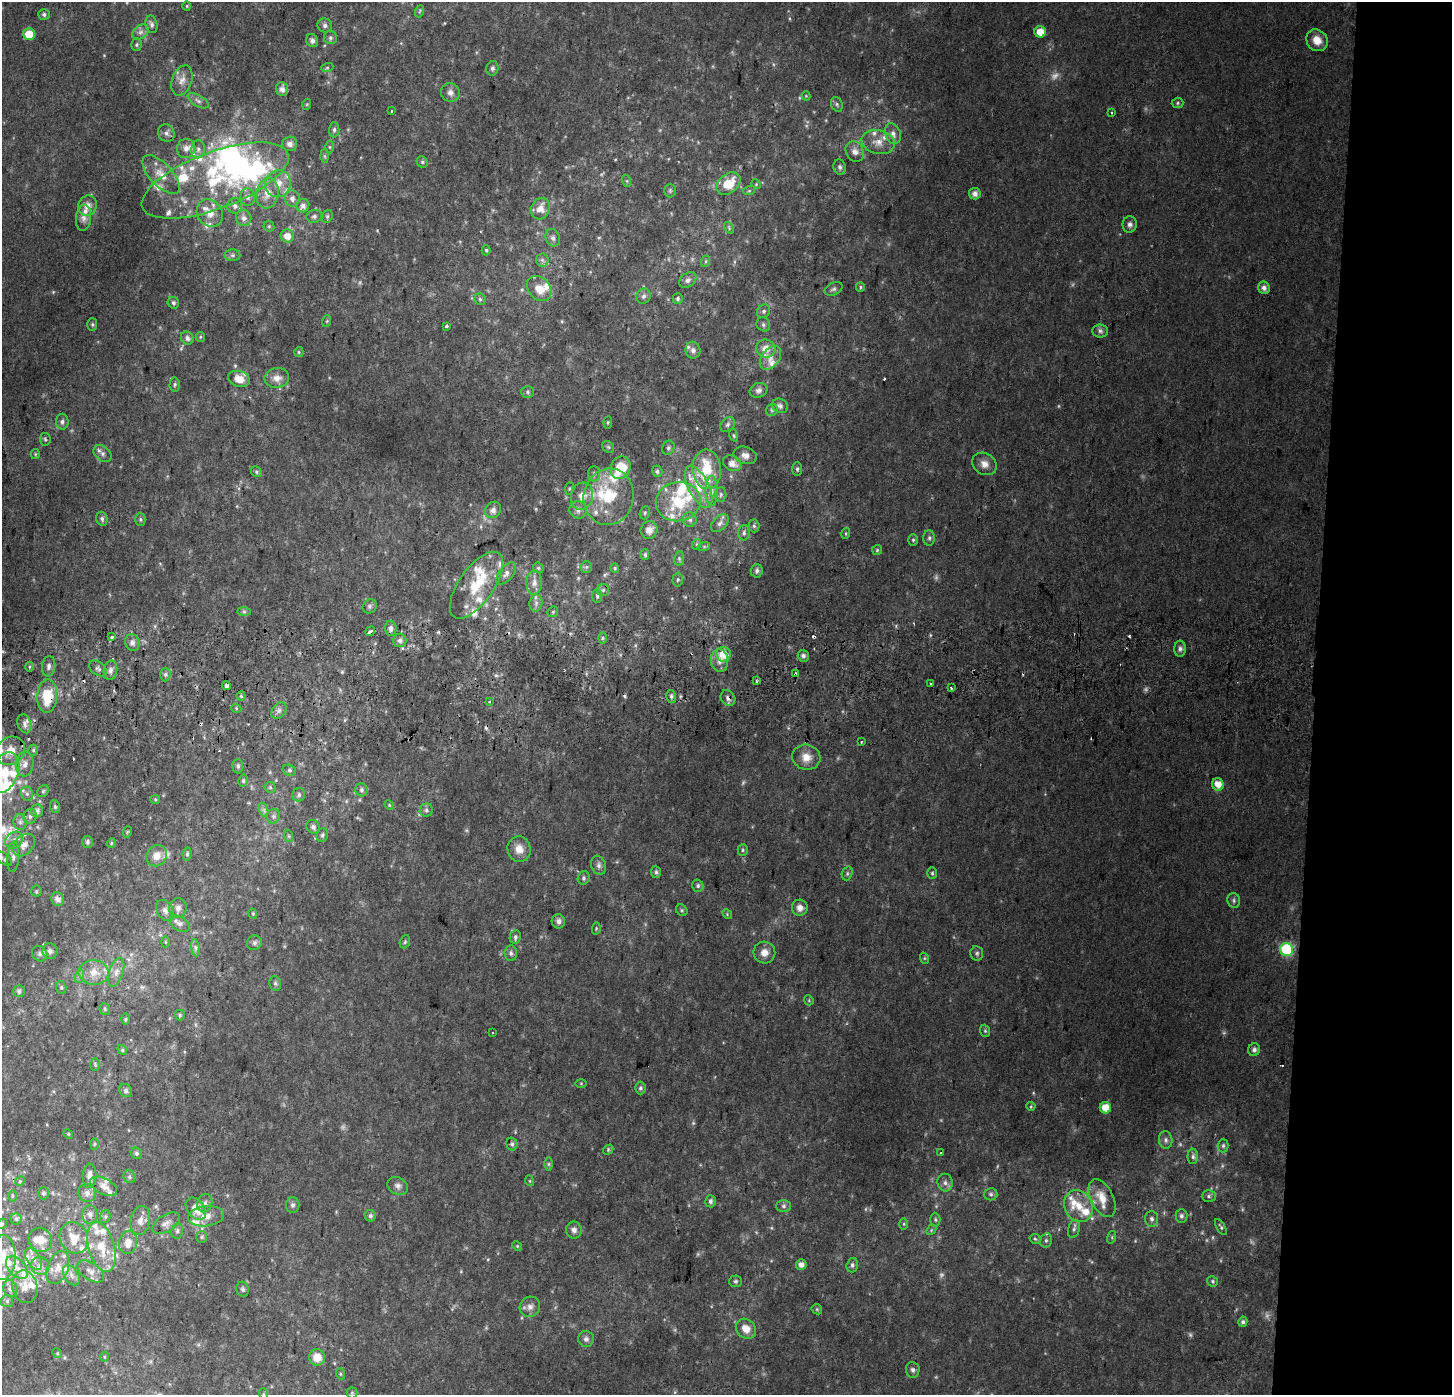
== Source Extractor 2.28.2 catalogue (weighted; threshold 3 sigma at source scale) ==
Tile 6 of 3 x 3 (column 3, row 2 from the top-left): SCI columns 2911-4360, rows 1648-3040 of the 4360 x 4689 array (HDU 1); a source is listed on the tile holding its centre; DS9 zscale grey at full resolution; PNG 1454 x 1397 px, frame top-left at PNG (2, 2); each listed source drawn as its Kron ellipse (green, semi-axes under 4 px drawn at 4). Shown black and unused: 10% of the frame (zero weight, under 2 of 3 exposures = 2% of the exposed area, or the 3 px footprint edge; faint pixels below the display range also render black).
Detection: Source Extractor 2.28.2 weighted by HDU 2 'WHT'; one run over the whole footprint, this tile lists its part. Background 0.0752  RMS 0.013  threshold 0.059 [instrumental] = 3 sigma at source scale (4.5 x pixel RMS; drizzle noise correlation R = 1.50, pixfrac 1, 0.0396/0.0396 arcsec/px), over >= 5 px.
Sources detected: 449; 16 too faint to see at this stretch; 4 inside a brighter object's white glare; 12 cosmic-ray / hot-pixel residue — neither listed nor drawn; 68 inside a brighter listed object's ellipse — not listed separately; the other 349 listed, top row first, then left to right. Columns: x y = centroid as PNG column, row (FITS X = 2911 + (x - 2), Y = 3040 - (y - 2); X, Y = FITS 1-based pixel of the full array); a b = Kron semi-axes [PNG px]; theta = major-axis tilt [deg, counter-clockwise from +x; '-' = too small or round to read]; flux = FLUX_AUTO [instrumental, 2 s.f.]
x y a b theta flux
187 6 4 4 - 1.4
420 11 6 3 70 1.7
44 14 5 5 - 3.4
151 24 9 6 -77 4
325 25 7 7 - 4.6
140 32 9 6 40 5.2
1040 32 6 5 - 18
29 34 6 5 - 26
330 38 6 6 - 3.4
1317 40 11 10 - 16
312 41 7 5 -61 4.5
136 44 6 5 - 2.2
327 68 6 4 19 1.9
492 68 7 6 - 3.3
182 80 15 10 70 11
282 89 7 6 - 7.3
450 92 9 9 - 6.3
806 96 4 4 - 1.3
198 101 12 5 -30 5
1178 103 6 5 - 2.1
307 104 5 3 - 1.4
837 104 7 5 -70 2.9
392 111 3 2 - 2.8
1112 112 3 3 - 2.4
334 130 7 5 88 3.2
166 133 9 8 - 5.1
893 134 11 7 -68 7.7
878 142 17 11 -12 16
290 144 7 7 - 7.2
329 147 6 4 -89 1.9
186 148 10 9 - 8.6
198 149 9 7 86 5.5
855 152 11 9 -62 8.2
324 156 7 4 -88 2.1
422 162 6 5 - 2.2
840 167 7 6 - 3.5
161 175 24 11 -47 21
215 180 78 28 21 150
627 181 6 4 -71 1.6
278 184 14 12 64 20
728 184 13 9 40 30
756 184 5 4 - 1.4
670 190 7 5 90 2.5
749 191 6 4 18 1.7
267 193 15 11 80 17
975 194 6 5 - 7.3
248 197 9 7 89 5.4
292 198 8 7 - 6.1
87 206 10 9 - 9.9
235 206 7 7 - 5
303 206 7 6 - 5.7
541 209 11 9 66 13
210 213 14 12 -53 15
314 216 8 6 13 3.6
327 216 7 5 70 2.3
84 218 13 7 85 7.1
244 218 8 7 - 5.9
1130 224 8 7 - 4.7
269 226 6 5 - 1.8
729 228 6 4 -60 2
287 236 7 6 - 12
553 238 9 7 -69 4.6
486 250 5 4 - 1.9
233 255 8 6 0 2.9
542 260 6 6 - 3.7
706 261 6 4 71 1.7
688 280 9 6 36 4.9
860 287 5 4 - 1.8
539 288 14 10 -47 18
1264 288 6 5 - 5.8
833 289 9 6 26 3.8
644 296 8 7 - 4.3
678 298 5 5 - 2.6
480 299 6 5 - 2.3
173 303 6 5 - 3
764 311 7 6 - 3.3
327 321 6 3 71 1.4
92 324 6 5 - 2.2
763 324 7 6 - 3.6
447 326 3 3 - 3.1
1100 331 8 6 -5 4
200 337 5 4 - 1.7
187 338 7 6 - 4.3
766 348 10 9 - 14
693 350 8 7 - 5.7
299 352 5 4 - 1.6
770 358 13 8 53 12
277 378 12 10 9 11
239 379 11 7 -15 16
175 384 7 5 88 2.5
758 390 9 7 22 4.9
528 392 6 5 - 2.6
780 406 8 7 - 4.6
772 410 6 5 - 2.6
62 422 8 6 90 4.2
608 422 6 4 83 1.7
728 425 8 6 47 3.4
734 435 6 4 -71 1.7
45 439 6 5 - 2.2
608 447 6 5 - 2.1
668 448 7 6 - 2.9
35 454 5 4 - 1.6
103 454 10 7 -39 5.3
745 455 12 8 -20 7.8
732 463 9 7 -28 11
984 464 13 10 -34 11
620 468 11 9 68 35
707 469 20 14 -85 42
797 469 7 4 -90 2.6
657 471 5 5 - 3.1
256 472 6 5 - 2.3
594 474 7 6 - 3.2
699 487 23 10 -64 26
569 489 6 4 82 1.7
712 491 15 6 -90 7.9
721 494 7 5 88 2.7
582 496 14 11 74 14
609 497 28 25 77 63
678 502 22 19 9 56
493 510 8 7 - 6
578 510 9 8 - 6.9
645 513 7 5 70 2.1
102 519 7 5 -76 3.4
140 519 7 5 -90 2.2
690 519 7 7 - 4
720 523 11 6 46 5.3
754 526 6 5 - 2.5
649 530 9 8 - 10
744 533 7 6 - 3.6
846 533 5 3 - 1.6
929 538 8 5 90 3.5
913 540 6 5 - 2
697 544 5 3 - 1.5
704 546 6 4 19 2.2
877 550 5 5 - 1.8
645 555 5 4 - 2.1
679 559 7 5 80 2.5
586 567 6 5 - 2.4
538 568 6 5 - 2.1
615 568 5 4 - 1.7
757 571 7 6 - 4.4
506 573 13 7 50 5.9
678 580 7 5 87 2.1
534 583 12 8 85 8.2
476 585 39 17 55 54
603 590 6 6 - 2.5
597 596 7 5 -89 2.6
536 603 8 6 78 4.9
370 606 7 6 - 3.1
244 612 7 4 0 2.3
553 612 6 5 - 1.7
391 628 7 5 -88 5.1
370 631 5 3 - 9
112 637 3 3 - 8.3
603 638 6 4 88 1.7
400 640 7 6 - 4.7
132 643 8 7 - 5.4
1180 649 8 5 -90 4.1
723 654 7 7 - 21
803 656 6 5 - 3.9
720 660 11 8 -86 9.1
49 666 10 6 83 4.9
29 667 5 3 - 1.4
98 668 10 6 -37 4.2
110 670 10 6 78 5.5
165 674 7 5 89 3.1
796 674 3 3 - 200
757 681 3 2 - 2.1
930 683 3 2 - 1.5
226 685 4 4 - 8.4
951 688 3 2 - 1.7
47 696 16 10 88 38
241 696 4 4 - 1.8
671 696 6 5 - 3.3
728 698 8 7 - 5.9
489 702 4 2 - 1.3
236 708 5 3 - 1.3
279 711 9 6 49 4.3
24 724 10 6 -71 5.6
861 741 3 2 - 2.1
33 750 5 5 - 2.4
10 751 15 13 39 21
806 757 14 12 -16 16
25 764 12 8 83 9.3
238 766 7 5 -89 2.8
289 770 7 5 -15 2.5
4 773 21 13 68 41
243 781 6 4 78 2.2
1218 784 6 6 - 16
270 787 5 5 - 2.2
361 790 6 6 - 3
43 791 6 5 - 2.3
27 794 7 6 - 4.1
299 795 7 6 - 3.2
155 799 5 4 - 1.5
389 805 5 4 - 1.6
55 807 6 5 - 2.6
264 810 7 4 -71 2.9
426 810 6 6 - 3.3
37 811 6 6 - 6.8
30 816 7 6 - 4.4
273 816 7 6 - 3.5
20 822 8 6 -88 4.6
313 827 7 6 - 4.5
127 832 6 3 71 1.2
322 835 7 5 69 2.8
289 836 6 4 -71 1.8
14 840 9 7 44 7.4
88 842 6 5 - 2.9
111 843 5 4 - 1.5
24 845 13 9 46 11
519 849 13 11 -77 14
743 850 5 5 - 2.1
187 854 6 4 81 2.4
157 856 11 10 - 13
13 857 15 6 86 6.6
4 859 9 5 -37 3.2
599 865 10 7 -71 5.2
656 872 6 5 - 2.9
847 873 7 5 71 2.5
932 873 6 5 - 2.2
584 878 7 5 70 2.6
698 886 6 5 - 2.5
36 891 5 5 - 2
58 899 7 6 - 7.9
1234 900 7 6 - 3.2
178 908 10 8 71 6.9
800 908 8 8 - 8.2
682 910 6 5 - 2.1
165 911 11 8 -56 6.7
253 913 5 4 - 1.4
727 914 5 4 - 1.5
558 921 7 6 - 5.3
179 924 11 7 -31 5.6
596 929 6 4 80 1.6
515 937 7 5 80 3.1
165 942 6 4 -89 1.4
405 942 7 5 68 2.3
254 943 8 7 - 3.7
195 948 9 4 -82 3
1286 949 6 6 - 120
50 951 7 7 - 4.9
511 953 8 6 -86 3.8
764 953 11 11 - 11
977 953 7 6 - 2.9
40 954 8 7 - 3.9
924 958 6 4 -71 1.5
94 972 15 12 -3 19
116 972 15 7 72 8.6
80 976 7 4 70 2.7
275 983 7 5 -76 2.9
61 988 6 5 - 2.2
19 991 6 5 - 4.3
809 1000 5 4 - 1.4
105 1009 6 5 - 2
180 1015 5 5 - 2
126 1019 6 4 89 1.7
985 1031 6 5 - 2
493 1033 2 2 - 1
122 1050 5 4 - 1.9
1254 1050 6 6 - 4.7
95 1065 6 5 - 2
581 1083 5 3 - 1.3
640 1088 6 5 - 3.4
126 1091 7 6 - 3.2
1031 1106 4 4 - 1.3
1105 1108 6 5 - 19
68 1134 5 4 - 1.5
1166 1140 9 6 -82 4.3
94 1144 6 4 88 1.8
512 1144 6 5 - 2.9
1223 1146 7 5 88 2.8
608 1150 6 4 48 1.8
136 1153 6 5 - 2.8
941 1153 3 3 - 3.2
1193 1156 8 5 90 3.5
549 1164 6 4 90 2.1
89 1176 12 7 88 9.4
129 1177 6 6 - 2.8
20 1181 5 4 - 1.6
530 1181 5 3 - 1.2
945 1183 9 7 -80 5.2
104 1186 15 8 -27 12
398 1186 11 8 -25 5.6
43 1193 6 5 - 3.1
87 1193 9 8 - 7.7
991 1194 6 6 - 3
12 1196 5 3 - 1.5
1209 1196 7 6 - 3.2
1102 1198 20 11 -64 22
710 1201 6 5 - 4.2
205 1203 9 7 75 5.6
293 1205 8 7 - 3.7
784 1206 7 6 - 3.2
1078 1206 16 13 -62 22
196 1209 12 8 -51 18
90 1214 9 7 85 7.5
105 1216 6 5 - 2.5
206 1216 18 10 7 16
370 1216 6 5 - 3.7
1181 1216 7 6 - 3.8
16 1219 5 5 - 2.5
1152 1219 8 6 -87 4.4
935 1220 7 5 -88 2.2
140 1221 15 10 78 10
166 1223 15 8 30 8.2
2 1224 5 4 - 2.2
904 1224 5 3 - 1.5
1221 1227 9 3 -59 2.1
1074 1229 9 5 75 3.8
574 1230 8 8 - 6.2
931 1230 6 4 49 1.6
177 1231 8 6 78 3.5
202 1237 6 5 - 2.2
1112 1237 6 4 73 1.9
74 1238 16 14 -64 23
1035 1239 5 5 - 1.9
40 1240 12 11 - 16
1046 1240 7 5 76 3
128 1243 11 9 81 13
517 1246 5 4 - 1.5
101 1247 25 13 -75 36
3 1257 22 13 89 32
33 1259 12 6 -58 7.4
801 1265 5 5 - 7.2
852 1265 7 5 74 3.2
40 1266 9 8 - 7.4
17 1268 13 8 -48 11
58 1268 17 10 69 14
91 1271 15 8 -34 9.7
71 1275 11 7 -57 6.5
735 1281 6 6 - 2.5
1212 1281 5 5 - 2.4
25 1287 16 12 -78 15
10 1289 9 7 -73 5.5
243 1289 7 6 - 3.1
7 1301 6 6 - 2.6
530 1307 10 10 - 8
817 1309 6 4 -46 1.6
1243 1322 5 4 - 3.3
746 1329 11 9 -44 14
586 1339 8 8 - 5
57 1353 5 4 - 1.5
104 1357 5 3 - 1.2
317 1357 8 7 - 17
913 1370 8 6 -83 4.2
341 1374 6 3 -70 1.6
352 1393 5 5 - 2
264 1394 6 3 -71 1.4
Overlapping masked pixels (flux is a lower limit): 3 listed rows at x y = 796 674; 47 696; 728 698
Isophote crosses this tile's border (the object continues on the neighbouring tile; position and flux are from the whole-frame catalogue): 4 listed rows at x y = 4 773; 2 1224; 3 1257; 264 1394